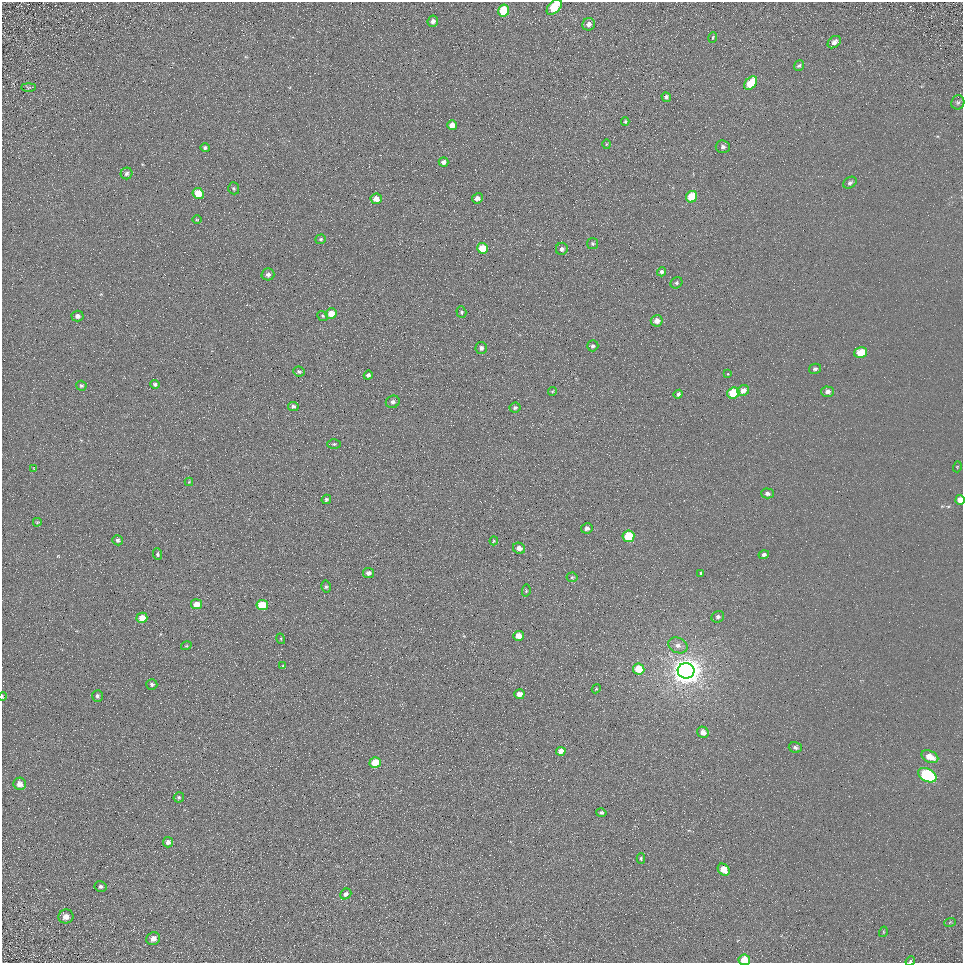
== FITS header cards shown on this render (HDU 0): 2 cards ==
NAXIS1  =                  961
NAXIS2  =                  961

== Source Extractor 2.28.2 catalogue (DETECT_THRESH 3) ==
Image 961 x 961 px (HDU 0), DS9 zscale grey, 1 PNG px = 1 image px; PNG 965 x 965 px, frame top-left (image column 1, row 961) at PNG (2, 2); each listed source drawn as its Kron ellipse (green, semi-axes under 4 px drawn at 4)
Background 5.4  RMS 7.8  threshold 23.4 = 3 sigma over >= 5 px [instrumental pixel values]
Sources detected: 110; all 110 listed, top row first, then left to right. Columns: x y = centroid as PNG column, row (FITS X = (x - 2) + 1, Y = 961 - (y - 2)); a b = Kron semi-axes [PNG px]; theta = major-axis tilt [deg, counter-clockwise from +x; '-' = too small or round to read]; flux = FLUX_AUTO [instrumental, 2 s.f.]
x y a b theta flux
554 7 9 5 47 17000
504 11 6 5 - 19000
433 21 6 5 - 1800
589 24 6 6 - 2300
713 38 5 3 - 550
834 42 7 5 40 2200
799 66 6 4 51 870
751 83 8 5 50 16000
28 87 7 4 0 790
666 97 5 4 - 1200
958 102 7 6 - 1200
625 121 4 3 - 730
452 125 5 5 - 4700
606 144 5 3 - 470
723 147 7 6 - 1400
205 148 5 4 - 1100
443 162 5 4 - 2600
127 173 6 5 - 1300
850 183 7 5 32 1300
234 188 6 5 - 850
198 193 6 5 - 11000
692 197 6 5 - 17000
477 198 5 5 - 2700
376 199 5 5 - 4100
197 219 5 3 - 440
321 239 5 4 - 900
593 243 5 5 - 840
482 248 5 5 - 11000
562 249 6 6 - 1900
661 272 5 4 - 1100
268 274 6 6 - 1900
676 283 6 5 - 990
461 312 6 5 - 770
331 314 5 5 - 7100
77 316 6 5 - 2000
323 316 6 4 -37 690
657 321 6 5 - 3400
593 346 6 5 - 1100
481 348 6 6 - 1600
861 353 7 5 17 10000
815 369 6 5 - 1200
299 372 6 5 - 1100
728 374 3 3 - 1100
368 375 5 4 - 1300
155 384 4 4 - 1000
81 386 5 5 - 770
743 390 6 5 - 3200
552 391 4 4 - 490
827 392 6 5 - 2000
733 393 6 5 - 21000
678 394 5 4 - 1300
393 402 7 6 - 1800
293 406 5 4 - 1300
515 408 6 5 - 1100
334 444 6 4 1 770
957 467 5 3 - 460
34 469 4 3 - 370
189 482 4 4 - 500
767 493 6 5 - 1500
326 499 5 4 - 1000
960 500 5 4 - 5100
37 522 4 3 - 590
587 528 6 5 - 2100
628 536 6 5 - 18000
118 540 5 5 - 1400
494 541 4 4 - 560
519 548 6 5 - 2900
158 554 6 4 -88 910
764 555 5 4 - 1400
368 573 5 5 - 2200
701 573 3 3 - 3300
572 577 5 5 - 760
326 587 6 5 - 970
526 591 6 4 79 620
196 604 5 5 - 5000
262 605 6 5 - 14000
718 617 6 5 - 1500
142 618 5 5 - 7200
518 636 5 5 - 5300
281 639 5 3 - 640
678 645 10 7 -23 2800
186 646 5 3 - 530
283 666 3 3 - 590
639 669 6 5 - 11000
686 671 8 7 - 830000
152 684 5 5 - 1200
596 689 5 3 - 560
519 694 5 5 - 3600
97 696 6 5 - 1100
2 697 4 2 - 480
703 732 6 5 - 3400
795 747 7 5 -15 1400
561 751 5 4 - 4400
930 757 9 6 -24 7000
375 763 5 5 - 12000
927 775 10 6 -28 58000
20 784 6 6 - 3200
179 797 5 5 - 960
601 813 5 4 - 1100
168 842 5 5 - 2100
641 858 5 4 - 780
724 870 6 5 - 7100
101 886 6 5 - 1000
346 894 6 5 - 2000
66 916 7 7 - 3600
950 922 6 3 20 580
883 932 5 3 - 500
153 939 7 6 - 3600
744 960 5 5 - 9900
910 961 5 4 - 660
At the frame edge (FLAGS 8, measured only in part): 5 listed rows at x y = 554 7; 960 500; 2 697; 744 960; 910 961